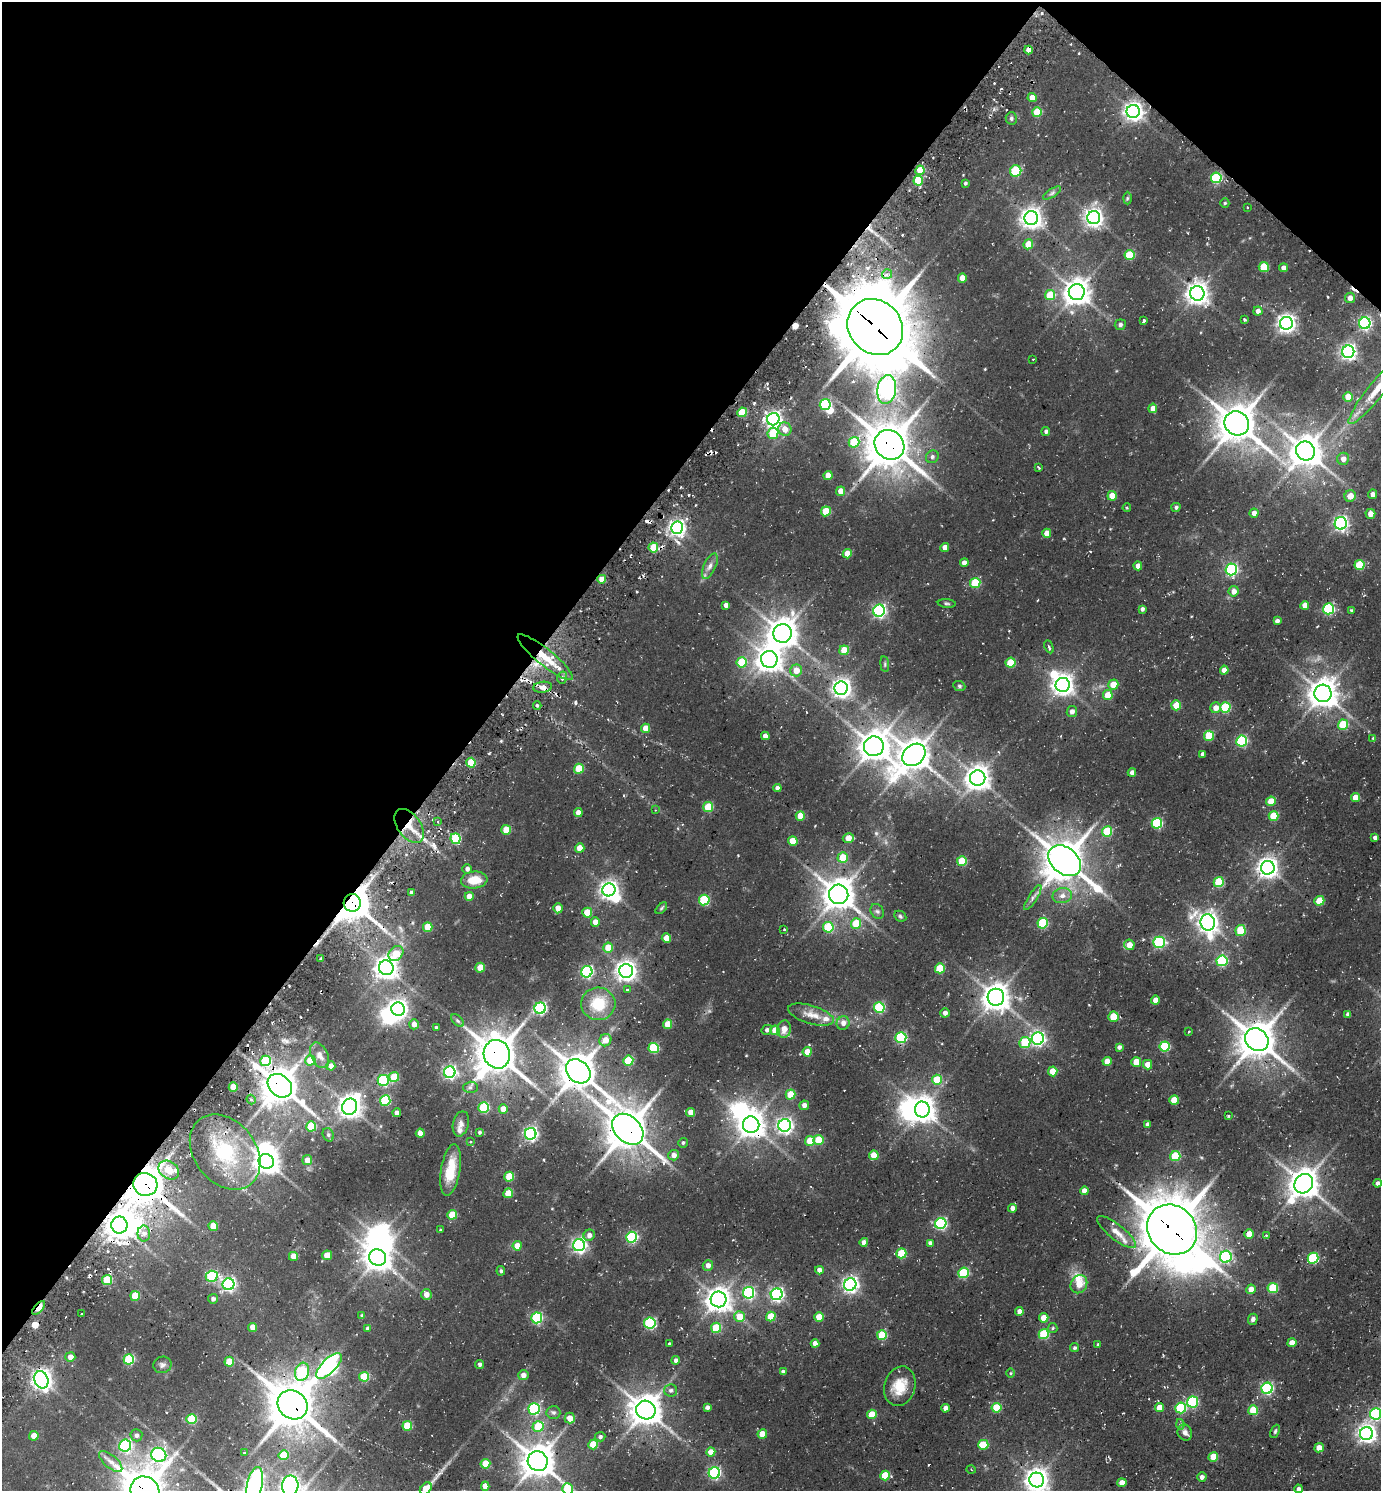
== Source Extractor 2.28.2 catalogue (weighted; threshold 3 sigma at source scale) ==
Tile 2 of 4 x 4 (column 2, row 1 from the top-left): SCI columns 1676-3054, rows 4501-5989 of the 5997 x 5989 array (HDU 1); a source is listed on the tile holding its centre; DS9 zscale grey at full resolution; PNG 1383 x 1493 px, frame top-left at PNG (2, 2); each listed source drawn as its Kron ellipse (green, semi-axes under 4 px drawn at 4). Shown black and unused: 37% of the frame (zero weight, under 2 of 3 exposures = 3% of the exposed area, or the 3 px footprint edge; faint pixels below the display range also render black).
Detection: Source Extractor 2.28.2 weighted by HDU 2 'WHT'; one run over the whole footprint, this tile lists its part. Background 0.101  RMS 0.0091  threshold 0.0409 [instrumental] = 3 sigma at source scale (4.5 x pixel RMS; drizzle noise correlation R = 1.50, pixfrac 1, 0.05/0.05 arcsec/px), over >= 5 px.
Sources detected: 423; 15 inside a brighter object's white glare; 8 cosmic-ray / hot-pixel residue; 2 long thin detections or spike segments (spike, bleed or trail) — neither listed nor drawn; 4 inside a brighter listed object's ellipse — not listed separately; the other 394 listed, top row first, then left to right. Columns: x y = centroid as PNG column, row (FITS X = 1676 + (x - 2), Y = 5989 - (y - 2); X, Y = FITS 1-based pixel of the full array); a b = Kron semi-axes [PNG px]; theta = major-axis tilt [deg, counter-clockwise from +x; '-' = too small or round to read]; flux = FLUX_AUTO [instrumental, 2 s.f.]
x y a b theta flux
1028 50 4 4 - 6.2
1032 98 4 4 - 8.6
1133 111 6 6 - 430
1037 112 5 5 - 27
1011 118 6 5 - 1.8
920 170 5 4 - 16
1016 171 6 5 - 42
1216 178 5 5 - 60
918 181 5 4 - 26
965 183 4 3 - 1.5
1052 193 10 4 32 2.4
1127 198 6 4 89 1.2
1225 203 4 4 - 1.2
1247 207 3 2 - 0.55
1031 218 7 7 - 560
1094 218 6 6 - 380
1028 244 5 5 - 14
1129 255 5 5 - 34
1264 267 5 5 - 29
1284 268 4 4 - 4.3
887 274 5 5 - 2.3
962 278 5 4 - 8.4
1077 292 8 8 - 900
1197 293 7 7 - 630
1050 295 5 5 - 28
1350 298 5 5 - 5
1258 311 4 4 - 4
1244 319 3 3 - 2.1
1144 321 3 3 - 7.7
1286 323 6 6 - 390
1365 323 6 6 - 140
1120 325 5 5 - 2.4
875 327 29 26 -48 4900
1348 352 6 6 - 280
1033 359 3 2 - 0.6
1377 389 44 8 51 22
887 390 14 9 82 400
1348 397 5 4 - 14
825 405 5 5 - 84
1153 408 4 4 - 5.6
742 412 5 4 - 29
773 419 6 6 - 300
1237 423 13 11 -38 1900
785 429 7 6 - 8.5
1046 431 4 4 - 2
773 433 6 5 - 33
854 442 5 5 - 31
889 445 16 14 -44 2300
1305 451 10 9 - 1200
932 457 7 6 - 2.1
1343 459 6 6 - 5.4
1039 467 4 3 - 1.8
828 476 4 4 - 11
840 491 5 4 - 7.9
1372 494 5 4 - 3.9
1112 496 5 4 - 15
1350 496 6 5 - 9.8
1127 507 4 3 - 0.78
1176 507 5 4 - 1.7
826 511 5 5 - 25
1254 513 4 4 - 4.6
1370 514 5 5 - 6.8
1341 523 6 6 - 230
677 528 6 6 - 280
1047 533 4 4 - 8.4
653 547 5 5 - 23
945 547 4 4 - 7.2
847 554 4 4 - 12
964 563 4 4 - 4.1
1359 565 5 5 - 31
710 566 14 6 65 4.6
1138 566 4 4 - 4.6
1231 569 6 5 - 130
602 579 4 4 - 11
975 583 5 5 - 36
1234 591 5 5 - 6.3
947 604 9 3 -5 1.3
726 605 4 4 - 3.7
1305 605 4 4 - 6.4
1142 609 4 4 - 2.3
1328 609 5 5 - 85
1351 610 4 3 - 1.1
879 611 6 5 - 180
1277 621 4 4 - 2.8
783 633 9 9 - 1100
1049 647 7 3 -65 1.9
844 650 5 4 - 20
545 657 35 8 -39 24
769 659 8 8 - 850
742 662 5 5 - 34
1010 663 5 5 - 27
885 664 8 4 -82 1.2
796 670 6 6 - 9.9
1224 670 4 4 - 8.1
562 678 6 5 - 2.6
1063 685 7 7 - 580
1113 685 5 5 - 13
959 686 6 5 - 1.4
543 687 9 5 6 5.6
841 688 7 6 - 440
1323 693 8 8 - 1100
1108 695 5 5 - 13
537 705 4 4 - 1.2
1176 705 5 4 - 18
1225 707 5 5 - 48
1216 708 5 5 - 6.3
1072 712 5 5 - 4.1
1343 725 5 5 - 30
646 728 4 4 - 11
765 736 4 4 - 5.2
1209 736 5 5 - 28
1373 738 3 3 - 1.1
1242 741 5 5 - 80
874 746 10 10 - 1200
1203 754 4 3 - 2.8
914 755 12 10 41 1400
471 763 5 4 - 28
579 769 5 5 - 24
1132 772 4 4 - 3.8
978 778 8 7 - 760
777 788 4 4 - 4
1355 798 4 4 - 11
1271 801 5 4 - 16
708 807 5 5 - 32
655 810 3 2 - 0.62
578 813 4 4 - 7.2
800 816 5 4 - 16
1274 816 5 5 - 22
437 822 3 3 - 2
1157 823 5 5 - 69
409 826 19 11 -54 15
506 830 5 5 - 20
1107 831 5 5 - 34
848 838 6 5 - 11
1375 838 4 3 - 2.6
456 839 5 5 - 49
793 841 5 4 - 19
580 848 5 4 - 12
843 857 5 5 - 18
962 861 5 5 - 32
1065 861 18 13 -40 2100
1268 868 7 7 - 520
467 869 4 4 - 2.9
474 880 13 8 4 14
1219 882 5 5 - 37
609 890 6 6 - 410
411 893 4 3 - 4.1
839 894 10 9 - 1300
469 896 4 4 - 8.7
1062 896 10 7 12 4.8
1033 898 14 4 58 3.2
704 900 5 5 - 55
1319 901 5 4 - 19
352 903 9 8 - 1600
558 908 5 4 - 9.1
661 908 7 4 46 1.3
877 911 8 6 -55 2.1
587 913 5 5 - 18
900 916 6 5 - 1.3
595 922 4 4 - 7.5
1208 922 8 7 - 490
856 923 5 5 - 24
1043 923 5 5 - 48
428 927 5 4 - 18
828 927 5 5 - 43
784 929 3 2 - 0.58
1241 931 5 5 - 34
666 938 5 4 - 14
1159 942 5 5 - 95
1129 945 5 5 - 8.8
608 948 5 5 - 15
396 953 8 6 46 16
321 959 3 2 - 1.2
1222 961 5 5 - 71
386 968 7 7 - 630
480 968 5 4 - 17
940 968 5 5 - 28
626 971 7 7 - 510
587 972 6 5 - 130
627 990 4 3 - 2.1
996 997 8 8 - 920
1155 1000 4 4 - 6.5
598 1004 17 16 - 27
879 1007 5 5 - 67
540 1008 6 5 - 130
398 1009 7 6 - 390
945 1013 4 4 - 3.3
1348 1014 4 4 - 2.9
811 1015 24 9 -17 10
1113 1017 5 5 - 18
458 1021 7 4 -45 1.8
843 1023 7 6 - 4.2
414 1024 5 4 - 5.2
668 1024 5 4 - 17
436 1028 3 3 - 1.3
784 1029 9 7 79 6.6
767 1030 5 5 - 2.7
775 1030 5 4 - 15
1189 1032 3 2 - 0.9
901 1038 5 5 - 78
1038 1038 6 6 - 200
605 1040 6 5 - 9.1
1257 1040 12 10 -39 1900
1025 1043 5 5 - 37
1119 1047 4 4 - 2.6
1165 1047 5 5 - 53
654 1048 5 5 - 53
807 1052 4 4 - 11
497 1054 14 13 - 1800
319 1055 13 8 -64 5.2
310 1060 5 5 - 19
266 1061 5 5 - 51
628 1061 5 5 - 40
1107 1061 4 4 - 9.1
1136 1062 5 4 - 14
1148 1065 5 4 - 7.5
331 1066 4 4 - 8.1
578 1071 13 10 -43 1700
1053 1071 5 4 - 16
450 1072 6 5 - 180
394 1077 5 5 - 25
383 1080 5 5 - 81
937 1080 5 5 - 24
280 1086 13 10 -41 1700
233 1087 5 4 - 17
470 1087 7 5 2 2.3
791 1095 5 5 - 22
251 1099 5 4 - 1.6
385 1100 5 5 - 54
1174 1100 5 4 - 19
804 1105 5 4 - 4.1
350 1107 8 7 - 690
484 1108 5 5 - 52
503 1109 4 4 - 8
922 1110 8 7 - 770
690 1112 4 4 - 8.9
397 1113 4 4 - 4.5
1228 1116 3 3 - 0.91
461 1124 13 8 76 4
1148 1124 4 3 - 2.8
751 1125 8 8 - 880
785 1125 6 6 - 270
311 1126 5 5 - 31
628 1129 18 13 -44 2000
480 1132 4 4 - 1.4
420 1133 4 4 - 6.7
531 1134 6 5 - 170
328 1135 7 5 -70 1.8
819 1140 5 5 - 25
810 1141 5 5 - 18
470 1142 4 3 - 0.83
683 1143 5 5 - 1.6
225 1152 41 31 -51 64
674 1155 5 5 - 4.7
874 1155 5 4 - 16
1175 1156 5 5 - 36
307 1160 5 5 - 8.7
266 1161 8 7 - 890
169 1170 11 8 -34 12
451 1170 26 9 80 22
509 1177 5 5 - 25
1378 1183 4 4 - 2.8
145 1184 12 11 - 1900
1304 1184 10 9 - 1200
1084 1191 4 4 - 5.6
508 1193 5 4 - 19
1012 1208 4 4 - 4.3
452 1215 5 5 - 24
941 1224 5 5 - 100
119 1225 8 8 - 1100
213 1226 5 4 - 17
440 1230 3 3 - 0.81
1172 1230 26 23 -46 3700
1116 1232 24 7 -38 10
144 1234 8 6 90 4.2
1249 1234 5 4 - 10
589 1235 6 5 - 4.2
1266 1235 3 2 - 0.67
631 1237 5 5 - 97
864 1242 4 4 - 4.2
930 1243 4 4 - 2.9
579 1245 6 6 - 210
517 1246 4 4 - 12
901 1253 5 5 - 32
327 1255 5 4 - 12
293 1256 4 4 - 10
1226 1257 6 5 - 96
378 1258 9 8 - 930
1313 1258 5 5 - 62
708 1265 5 5 - 4.9
819 1270 4 4 - 4.9
501 1271 5 4 - 1.6
963 1273 5 5 - 57
212 1276 6 5 - 71
107 1280 5 5 - 38
228 1284 6 6 - 170
850 1284 6 6 - 290
1079 1284 9 8 - 11
1273 1288 5 5 - 37
1251 1289 5 4 - 6.4
749 1293 6 5 - 110
426 1294 5 5 - 6.2
777 1294 6 6 - 200
135 1296 5 5 - 21
213 1299 5 5 - 2.7
718 1299 8 8 - 760
39 1308 8 4 50 26
1019 1311 4 4 - 4.5
81 1314 3 2 - 1
362 1316 4 4 - 1.5
771 1316 5 5 - 22
739 1317 5 5 - 16
819 1317 5 4 - 18
537 1318 5 5 - 89
1044 1318 4 4 - 13
1253 1319 5 5 - 2.6
650 1323 6 5 - 92
253 1327 4 4 - 9.8
368 1328 4 4 - 2.2
716 1328 5 5 - 30
1053 1328 5 4 - 1.1
1044 1334 5 5 - 44
882 1335 5 5 - 40
815 1343 4 4 - 6.1
1292 1343 4 4 - 9
669 1344 3 3 - 2.6
1098 1344 4 3 - 1.2
1075 1348 4 4 - 1.4
70 1357 5 5 - 6.3
129 1359 5 5 - 62
676 1360 4 4 - 3
229 1362 5 5 - 22
480 1364 4 4 - 1.9
162 1365 9 8 - 2.9
329 1366 17 7 46 300
302 1372 9 7 74 48
783 1372 4 3 - 2.5
1010 1373 4 3 - 0.83
523 1375 5 5 - 4.9
364 1377 5 5 - 38
41 1380 9 6 -68 520
900 1386 20 15 74 19
1267 1388 5 5 - 110
671 1390 6 6 - 2.3
1192 1402 5 5 - 79
293 1405 16 13 -39 2300
707 1407 4 4 - 2.4
945 1408 4 4 - 4.7
997 1408 5 5 - 33
1159 1408 4 4 - 11
1181 1408 5 5 - 59
534 1409 5 5 - 100
646 1410 10 9 - 1200
1253 1410 5 5 - 26
553 1412 7 6 - 2
872 1414 5 4 - 19
1375 1414 5 5 - 100
570 1418 5 5 - 7.8
191 1419 5 5 - 41
1180 1424 5 4 - 1.9
407 1426 5 5 - 31
538 1426 5 5 - 24
1275 1431 7 4 66 1.3
1185 1432 8 7 - 3.7
762 1434 5 4 - 13
1366 1434 6 6 - 370
136 1435 6 6 - 2.8
34 1436 5 4 - 12
600 1437 5 4 - 1.9
593 1444 5 4 - 23
983 1445 5 5 - 23
125 1446 6 6 - 120
1319 1448 5 4 - 9.8
711 1452 5 4 - 9.5
244 1453 3 2 - 1.3
159 1455 7 7 - 160
284 1455 5 5 - 23
1213 1457 5 4 - 19
538 1461 10 9 - 1500
111 1462 14 6 -40 5.7
485 1464 5 4 - 23
971 1470 4 3 - 0.98
714 1473 6 5 - 110
885 1475 5 4 - 26
1202 1477 5 4 - 2.7
1037 1480 7 7 - 670
1122 1483 5 4 - 9.4
254 1486 19 7 78 480
290 1486 10 8 87 470
485 1486 4 4 - 6.8
426 1488 7 5 47 14
567 1489 5 5 - 25
1298 1489 4 4 - 2.6
145 1490 15 13 -38 2200
Overlapping masked pixels (flux is a lower limit): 18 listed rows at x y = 918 181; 875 327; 889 445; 545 657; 471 763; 409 826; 352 903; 497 1054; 280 1086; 751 1125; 628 1129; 145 1184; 119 1225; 1172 1230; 39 1308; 364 1377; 293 1405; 145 1490
Isophote crosses this tile's border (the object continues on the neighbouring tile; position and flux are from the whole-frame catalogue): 9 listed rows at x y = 1377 389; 1375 1414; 1037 1480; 254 1486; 290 1486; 426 1488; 567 1489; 1298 1489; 145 1490